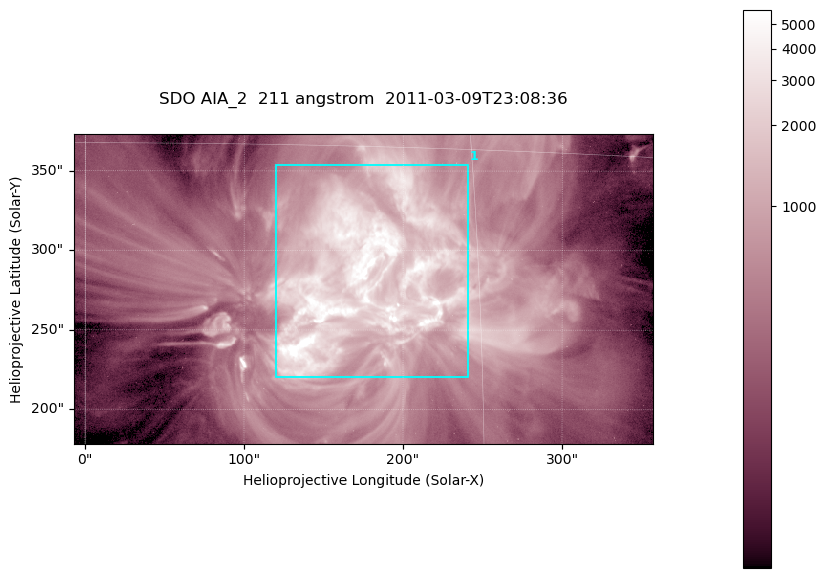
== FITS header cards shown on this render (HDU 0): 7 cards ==
TELESCOP= 'SDO     '           /
INSTRUME= 'AIA_2   '           /
WAVELNTH=                  211 /
WAVEUNIT= 'angstrom'           /
DATE-OBS= '2011-03-09T23:08:36.63' /
CTYPE1  = 'HPLN-TAN'           /
CTYPE2  = 'HPLT-TAN'           /

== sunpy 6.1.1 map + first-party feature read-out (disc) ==
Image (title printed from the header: SDO AIA_2  211 angstrom  2011-03-09T23:08:36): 606 x 324 px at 0.601 arcsec/px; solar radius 967 arcsec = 1609 px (partial field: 2.4% of the solar disc is inside the frame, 100% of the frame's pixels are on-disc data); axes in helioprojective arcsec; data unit not stated in the header (colour bar unlabelled)
Pointing: header CRPIX1/2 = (2040.79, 2040.71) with CRVAL1/2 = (0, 0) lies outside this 606 x 324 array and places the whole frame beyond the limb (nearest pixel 1.39 R_sun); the SolarSoft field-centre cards XCEN/YCEN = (174.9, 275.8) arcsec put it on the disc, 1859 arcsec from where CRPIX/CRVAL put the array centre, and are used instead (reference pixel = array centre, CRVAL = XCEN/YCEN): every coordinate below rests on XCEN/YCEN
Orientation: roll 0.0565 deg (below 1 deg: not rotated)
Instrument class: DISC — disc imager (sunpy class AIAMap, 211 A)
Bright regions (active regions / flare kernels): reference = the on-disc median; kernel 5 px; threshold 5 sigma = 1835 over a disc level ~472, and >= 1.15x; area >= 196 px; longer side >= 4 px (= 2.4 arcsec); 1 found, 1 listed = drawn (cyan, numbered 1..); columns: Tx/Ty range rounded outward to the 2 arcsec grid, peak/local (2 s.f.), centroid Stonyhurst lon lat
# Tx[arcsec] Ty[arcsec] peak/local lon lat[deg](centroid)
1 120..242 220..354 21 +10 +10